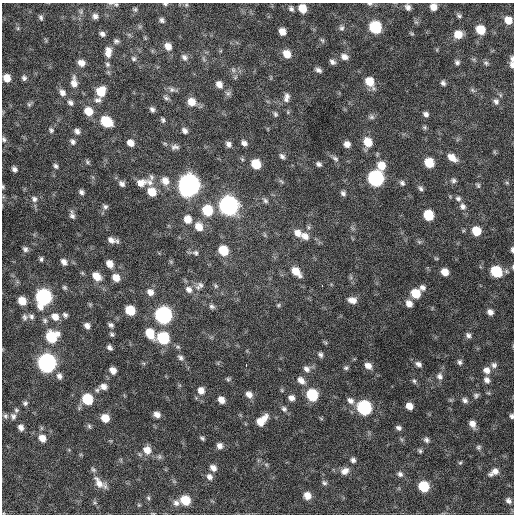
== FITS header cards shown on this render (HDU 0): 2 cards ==
NAXIS1  =                  512 / Axis length
NAXIS2  =                  512 / Axis length

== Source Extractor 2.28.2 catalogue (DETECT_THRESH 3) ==
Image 512 x 512 px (HDU 0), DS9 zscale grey, 1 PNG px = 1 image px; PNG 516 x 516 px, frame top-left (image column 1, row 512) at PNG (2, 3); no overlay
Background 373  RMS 21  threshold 62.1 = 3 sigma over >= 5 px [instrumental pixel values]
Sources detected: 232; all 232 listed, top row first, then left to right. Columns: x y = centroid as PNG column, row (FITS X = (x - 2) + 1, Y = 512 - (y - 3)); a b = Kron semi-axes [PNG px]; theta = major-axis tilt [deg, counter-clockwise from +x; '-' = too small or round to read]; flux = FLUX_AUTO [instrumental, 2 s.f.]
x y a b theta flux
165 4 6 4 6 2.0e+03
369 4 6 4 0 2.4e+03
116 5 6 4 -14 2.0e+03
186 5 5 4 - 1.7e+03
408 7 7 5 -55 5.3e+03
433 7 6 6 - 1.0e+04
302 8 7 6 - 2.1e+04
135 9 6 5 - 2.3e+03
291 9 8 5 -56 3.6e+03
95 16 7 6 - 5.4e+03
459 16 6 5 - 2.7e+03
41 17 7 5 -77 3.2e+03
162 20 6 5 - 3.5e+03
508 20 7 6 - 1.5e+04
375 27 8 7 - 9.6e+04
18 28 6 4 72 2.2e+03
342 28 7 7 - 3.8e+03
480 30 7 6 - 2.9e+04
282 31 6 6 - 1.1e+04
102 34 6 5 - 4.0e+03
412 34 6 3 -18 1.6e+03
458 34 8 7 - 1.8e+04
322 40 8 4 -53 2.3e+03
116 41 7 6 - 3.2e+03
168 46 8 7 - 1.1e+04
108 50 9 8 - 7.9e+03
108 54 8 5 -40 5.1e+03
287 54 9 7 -53 1.6e+04
184 57 9 7 -60 4.8e+03
344 57 9 7 -21 7.5e+03
134 59 8 6 -45 3.1e+03
512 59 7 5 -84 3.4e+03
332 62 8 5 -35 4.6e+03
457 62 6 6 - 3.7e+03
81 63 7 6 - 9.1e+03
486 63 8 6 -16 3.0e+03
107 64 7 6 - 3.0e+03
512 65 10 6 -85 5.2e+03
233 70 7 5 -47 3.5e+03
318 70 7 5 -28 4.5e+03
7 78 8 7 - 1.5e+04
24 78 7 6 - 3.9e+03
74 82 13 7 -87 1.1e+04
369 82 10 8 -58 2.4e+04
443 83 6 5 - 3.7e+03
219 84 9 7 -48 8.4e+03
172 89 9 7 -25 4.6e+03
472 90 7 5 -37 2.7e+03
101 91 9 8 - 2.8e+04
62 93 8 7 - 6.9e+03
228 93 8 6 66 3.8e+03
286 97 13 8 81 7.6e+03
166 98 9 5 -29 3.1e+03
98 100 10 7 10 5.6e+03
496 101 9 8 - 5.8e+03
191 102 9 8 - 1.5e+04
70 103 8 6 -49 4.5e+03
29 104 7 5 -68 2.7e+03
152 109 6 5 - 3.9e+03
88 111 8 7 - 2.1e+04
275 114 7 5 -63 2.8e+03
426 114 6 5 - 4.5e+03
371 117 8 7 - 3.6e+03
163 120 6 5 - 2.8e+03
106 122 9 7 -38 5.1e+04
425 127 7 5 -57 2.4e+03
51 130 7 6 - 3.1e+03
77 131 8 6 -41 5.2e+03
185 131 7 6 - 4.8e+03
4 139 8 6 -71 3.6e+03
73 142 7 6 - 4.1e+03
368 142 10 8 -63 2.1e+04
130 143 6 5 - 1.0e+04
244 143 7 5 -36 5.2e+03
165 144 6 4 -19 1.8e+03
228 144 7 6 - 5.6e+03
347 144 7 6 - 7.8e+03
175 147 11 7 5 5.2e+03
282 156 8 6 -47 4.1e+03
452 158 12 7 -35 1.3e+04
335 159 10 6 -38 4.2e+03
87 162 6 5 - 2.4e+03
429 163 8 7 - 3.2e+04
256 164 8 7 - 3.2e+04
319 164 6 5 - 3.8e+03
56 166 7 5 -63 3.4e+03
381 166 10 9 - 2.0e+04
14 169 6 5 - 4.8e+03
151 177 10 6 -77 4.1e+03
375 178 9 8 - 3.1e+05
453 180 6 6 - 3.3e+03
165 181 11 9 -52 1.2e+04
281 181 9 4 -44 2.4e+03
150 182 12 8 -37 8.8e+03
141 183 12 9 19 1.2e+04
402 183 8 6 -48 3.8e+03
507 183 6 4 -19 1.8e+03
122 184 7 5 -37 5.2e+03
189 185 9 9 - 1.2e+06
478 185 7 5 -57 2.3e+03
3 187 6 4 -77 1.9e+03
421 189 8 5 -47 3.5e+03
81 192 6 5 - 3.8e+03
152 192 8 7 - 2.2e+04
343 193 7 6 - 3.7e+03
34 199 9 8 - 5.8e+03
458 199 9 7 -23 4.4e+03
265 201 7 6 - 3.4e+03
228 206 9 8 - 6.7e+05
105 207 6 6 - 3.4e+03
463 207 9 7 -59 6.2e+03
207 210 9 8 - 4.7e+04
72 215 10 6 -75 4.8e+03
428 215 8 7 - 4.3e+04
188 219 8 7 - 1.5e+04
199 227 10 8 -57 1.6e+04
476 231 8 7 - 2.7e+04
298 233 10 8 -38 1.1e+04
305 236 10 8 -44 9.8e+03
111 240 10 7 -27 7.6e+03
25 249 7 6 - 4.1e+03
223 250 8 7 - 3.8e+04
512 250 6 3 -88 2.8e+03
195 253 8 6 -26 4.0e+03
41 259 6 4 -82 2.8e+03
64 262 7 5 -56 6.1e+03
110 264 8 6 -55 1.1e+04
296 271 12 7 -45 1.9e+04
496 271 9 7 -39 6.1e+04
445 272 6 6 - 1.3e+04
96 276 10 7 -42 1.5e+04
116 278 8 7 - 1.3e+04
200 285 10 8 -41 5.4e+03
216 286 7 5 -73 2.4e+03
322 286 3 2 - 7.9e+03
64 287 6 5 - 2.2e+03
422 288 8 7 - 5.2e+03
189 290 10 8 -46 8.6e+03
150 292 9 7 -47 8.4e+03
415 293 8 7 - 2.9e+04
43 297 9 8 - 3.2e+05
352 300 10 7 -13 9.7e+03
22 301 7 6 - 1.9e+04
409 304 8 7 - 9.3e+03
278 305 6 5 - 2.0e+03
212 306 8 6 -28 3.6e+03
130 310 7 6 - 4.1e+04
490 312 7 6 - 6.5e+03
65 315 7 5 -44 3.4e+03
163 315 9 8 - 4.3e+05
31 316 7 6 - 3.8e+03
24 317 8 6 -86 3.5e+03
55 317 9 8 - 1.2e+04
45 320 7 6 - 3.2e+03
111 325 7 5 -35 3.4e+03
87 326 6 5 - 5.9e+03
150 333 11 7 -62 2.6e+04
112 334 6 5 - 2.6e+03
468 335 7 6 - 4.2e+03
51 337 9 8 - 5.7e+04
163 338 8 7 - 9.7e+04
109 347 5 4 - 3.8e+03
320 355 6 5 - 3.4e+03
180 358 8 6 -32 3.8e+03
460 362 8 6 -76 3.8e+03
47 363 9 8 - 5.7e+05
418 364 7 5 -27 5.0e+03
246 365 3 2 - 2.7e+03
494 365 8 7 - 4.7e+03
368 366 8 6 -35 9.0e+03
346 368 6 5 - 2.6e+03
307 369 10 8 -33 6.4e+03
113 370 7 6 - 8.8e+03
486 370 9 8 - 8.7e+03
59 376 8 7 - 5.6e+03
440 376 9 8 - 6.2e+03
228 379 6 5 - 2.2e+03
301 380 10 7 -40 8.6e+03
487 380 9 6 -55 6.1e+03
414 381 7 5 -73 2.8e+03
103 387 10 8 -14 8.5e+03
201 390 9 8 - 1.0e+04
249 394 8 7 - 8.3e+03
312 395 8 7 - 7.1e+04
476 395 7 6 - 3.3e+03
291 398 7 6 - 6.6e+03
87 399 8 7 - 5.6e+04
221 400 7 5 -48 9.9e+03
465 400 8 6 -41 4.5e+03
350 401 9 7 -42 6.5e+03
25 403 6 6 - 3.3e+03
409 406 7 6 - 1.1e+04
364 408 8 8 - 2.1e+05
284 409 9 7 -44 4.1e+03
16 410 6 6 - 2.8e+03
157 414 7 5 -24 7.9e+03
5 416 7 6 - 3.3e+03
13 416 9 7 -81 5.4e+03
512 416 6 4 -75 3.0e+03
105 418 7 6 - 1.9e+04
262 420 14 7 45 2.0e+04
472 424 8 6 -60 8.9e+03
89 426 6 6 - 2.6e+03
21 427 6 5 - 6.5e+03
398 428 7 5 -26 4.1e+03
42 438 9 7 -45 1.2e+04
202 438 5 4 - 2.4e+03
426 440 7 6 - 3.9e+03
220 446 7 6 - 6.7e+03
478 447 7 7 - 2.9e+03
147 450 10 9 - 1.4e+04
420 451 6 5 - 2.4e+03
159 457 8 6 -71 3.1e+03
353 460 6 5 - 3.9e+03
460 463 5 5 - 1.9e+03
266 464 7 4 -19 2.1e+03
213 468 8 6 -44 7.4e+03
93 470 8 5 -48 3.0e+03
345 471 11 8 29 8.8e+03
494 472 12 6 35 9.1e+03
400 474 7 7 - 4.1e+03
209 477 9 7 -50 6.6e+03
100 483 18 8 -42 1.3e+04
324 483 7 6 - 3.1e+03
424 486 8 7 - 5.3e+04
307 495 7 6 - 1.3e+04
148 498 6 5 - 2.2e+03
185 500 8 7 - 3.5e+04
508 501 7 6 - 4.8e+03
95 503 6 4 -18 2.1e+03
176 503 8 8 - 6.5e+03
139 505 5 5 - 1.6e+03
At the frame edge (FLAGS 8, measured only in part): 11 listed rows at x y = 165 4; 369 4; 433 7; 512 59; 512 65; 4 139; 3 187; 512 250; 496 271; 512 416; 139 505